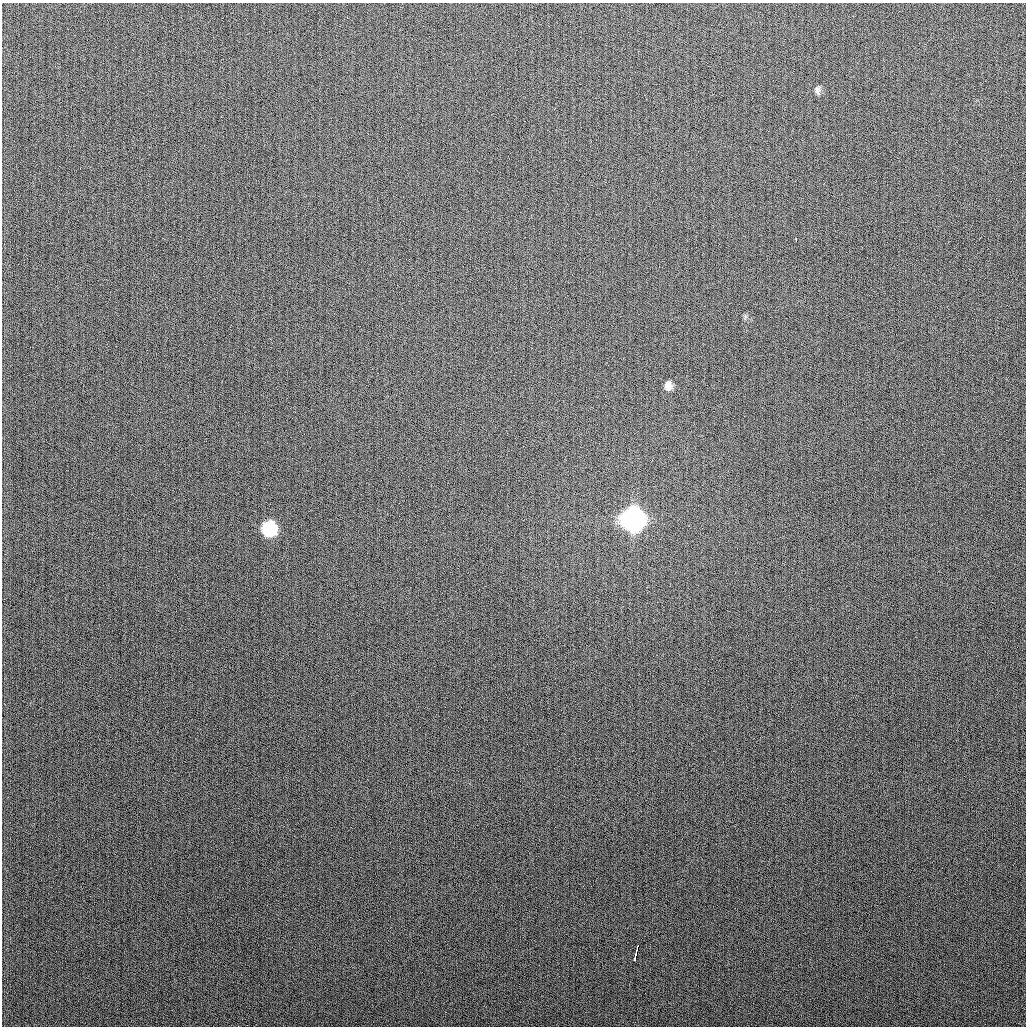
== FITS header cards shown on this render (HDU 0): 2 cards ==
NAXIS1  =                 1024
NAXIS2  =                 1024

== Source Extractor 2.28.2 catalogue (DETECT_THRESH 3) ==
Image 1024 x 1024 px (HDU 0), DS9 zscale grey, 1 PNG px = 1 image px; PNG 1028 x 1028 px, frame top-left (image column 1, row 1024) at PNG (2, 3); no overlay
Background 265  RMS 10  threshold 31.2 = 3 sigma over >= 5 px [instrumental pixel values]
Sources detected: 8; all 8 listed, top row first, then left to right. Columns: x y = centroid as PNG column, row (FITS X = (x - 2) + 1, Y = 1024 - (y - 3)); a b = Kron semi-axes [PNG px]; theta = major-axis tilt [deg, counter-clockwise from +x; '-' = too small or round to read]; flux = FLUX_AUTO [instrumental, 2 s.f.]
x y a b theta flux
818 90 11 6 -88 2600
796 240 4 2 - 3300
745 317 7 4 72 1200
668 385 11 8 81 5100
633 519 11 11 - 740000
269 529 11 10 - 83000
636 951 10 3 76 7300
635 958 5 3 - 2700